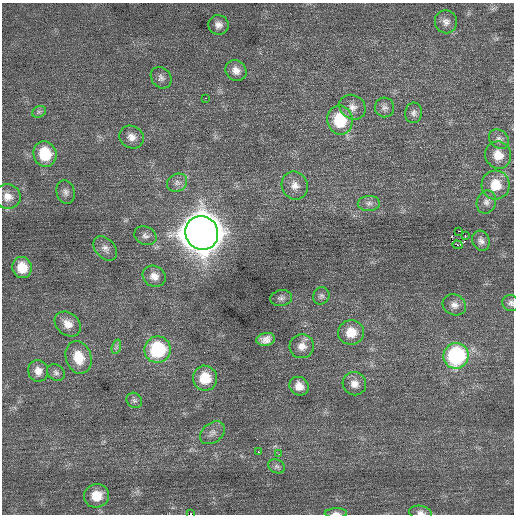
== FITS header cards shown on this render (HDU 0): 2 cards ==
NAXIS1  =                  512 / Axis length
NAXIS2  =                  512 / Axis length

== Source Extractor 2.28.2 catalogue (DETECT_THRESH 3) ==
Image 512 x 512 px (HDU 0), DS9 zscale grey, 1 PNG px = 1 image px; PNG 516 x 516 px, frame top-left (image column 1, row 512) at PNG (2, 3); each listed source drawn as its Kron ellipse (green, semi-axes under 4 px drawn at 4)
Background 0.213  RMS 0.69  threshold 2.07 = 3 sigma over >= 5 px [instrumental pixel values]
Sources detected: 56; all 56 listed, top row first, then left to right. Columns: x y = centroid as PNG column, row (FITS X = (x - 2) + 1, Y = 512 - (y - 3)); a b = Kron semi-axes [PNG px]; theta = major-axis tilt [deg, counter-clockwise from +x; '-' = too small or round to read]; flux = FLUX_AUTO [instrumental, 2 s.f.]
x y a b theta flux
446 22 11 11 - 290
218 25 10 10 - 280
236 71 11 10 - 340
161 78 11 9 -51 220
206 98 3 2 - 59
352 107 14 12 -31 370
384 107 10 9 - 220
39 112 7 5 29 120
414 113 10 8 82 190
340 120 14 12 -79 1900
131 137 12 11 - 390
499 139 11 8 -40 230
45 154 13 11 -74 1700
498 155 14 13 - 680
177 183 10 8 27 250
295 185 14 13 - 470
496 185 14 14 - 1000
66 192 12 9 -73 250
8 197 13 12 - 470
486 202 12 9 70 230
369 203 11 7 2 230
458 231 3 2 - 6200
202 233 17 16 - 120000
465 235 3 2 - 350
145 236 11 9 -25 210
481 241 10 8 -65 220
457 245 5 2 - 1100
105 248 14 9 -46 280
22 268 10 9 - 970
154 276 12 10 -27 370
321 296 9 8 - 150
281 298 11 8 9 180
511 303 8 8 - 160
454 305 12 10 -25 320
68 324 14 11 -40 500
351 332 13 12 - 860
266 339 9 6 10 300
302 346 12 12 - 450
116 347 7 4 71 95
158 350 13 13 - 3400
456 356 13 12 - 5200
78 357 16 12 -71 1100
38 371 11 10 - 390
56 372 9 7 -31 160
205 378 12 12 - 1200
354 384 12 11 - 390
299 386 10 9 - 450
134 400 8 7 - 140
212 433 14 9 38 310
258 452 2 2 - 370
279 454 3 3 - 32
277 466 9 6 -24 140
97 496 13 11 17 840
336 513 11 5 1 160
420 513 11 7 -9 210
191 514 2 2 - 1500
At the frame edge (FLAGS 8, measured only in part): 4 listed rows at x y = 511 303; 336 513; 420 513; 191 514